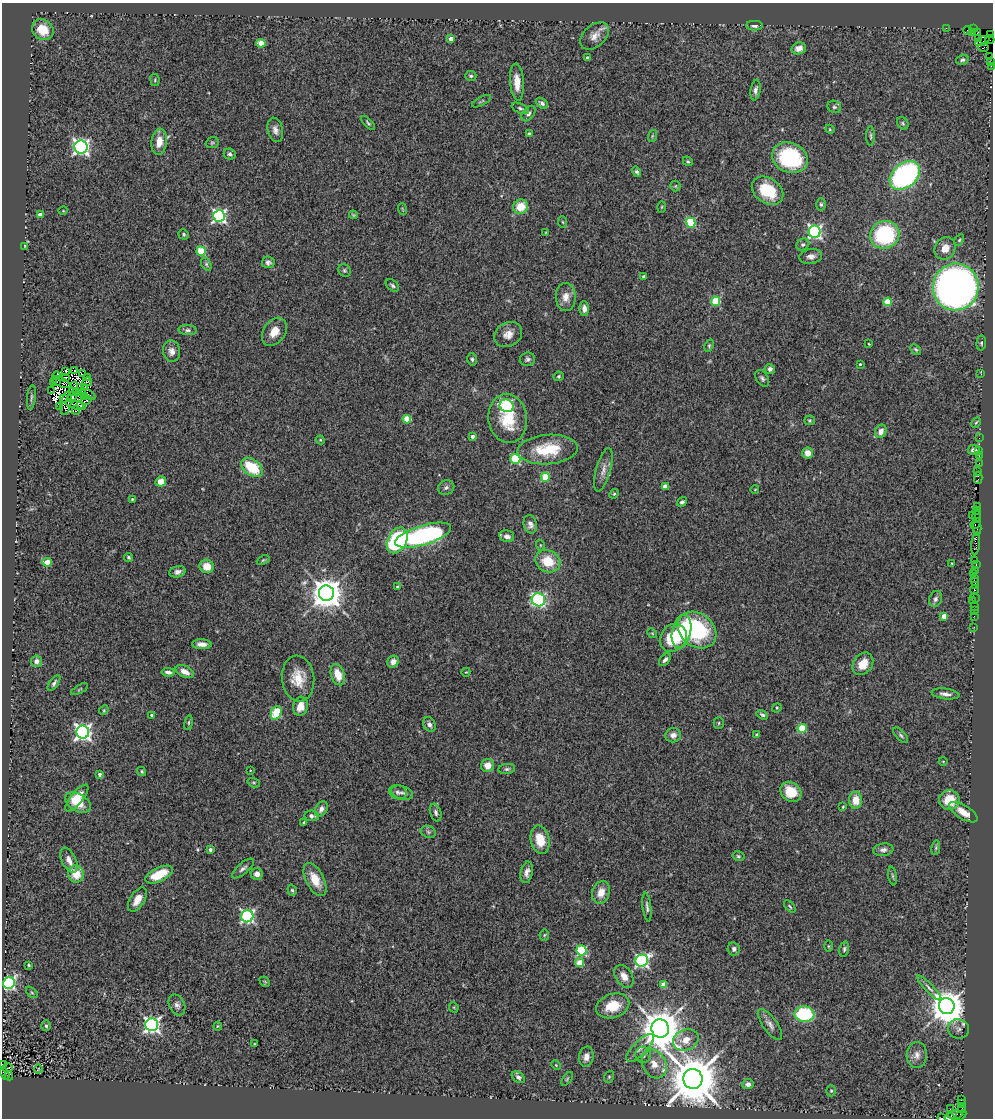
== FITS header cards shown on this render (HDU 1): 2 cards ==
NAXIS1  =                  991
NAXIS2  =                 1116

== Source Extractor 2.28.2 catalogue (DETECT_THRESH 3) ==
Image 991 x 1116 px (HDU 1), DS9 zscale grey, 1 PNG px = 1 image px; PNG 995 x 1120 px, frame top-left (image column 1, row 1116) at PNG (2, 3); each listed source drawn as its Kron ellipse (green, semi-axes under 4 px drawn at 4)
Background 1.18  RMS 0.11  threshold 0.338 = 3 sigma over >= 5 px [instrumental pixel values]
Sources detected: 319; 11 with non-positive FLUX_AUTO (blend fragments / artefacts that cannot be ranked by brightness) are neither listed nor drawn; the other 308 listed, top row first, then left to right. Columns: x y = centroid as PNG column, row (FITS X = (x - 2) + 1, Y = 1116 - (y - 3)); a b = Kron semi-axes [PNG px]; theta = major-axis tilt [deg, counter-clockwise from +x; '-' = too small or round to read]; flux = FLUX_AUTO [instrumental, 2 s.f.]
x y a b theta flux
754 26 8 5 -1 25
946 28 3 2 - 11
973 28 3 3 - 69
43 30 11 10 - 160
968 31 5 2 - 7.7
972 33 3 2 - 61
977 33 3 2 - 36
991 34 3 2 - 36
594 36 16 11 43 72
978 38 3 2 - 7.3
451 39 4 4 - 55
990 40 4 3 - 86
982 41 8 3 24 140
261 43 4 4 - 130
983 47 5 3 - 56
799 48 7 6 - 46
990 56 2 2 - 34
587 58 3 3 - 22
962 60 6 5 - 15
991 62 3 2 - 29
991 66 2 2 - 26
471 76 5 5 - 13
155 80 6 4 -81 10
517 82 18 7 -86 110
755 90 10 5 81 30
481 101 10 3 28 11
542 103 7 4 -37 21
834 107 7 6 - 17
520 108 9 4 -25 18
528 114 8 5 52 25
368 123 9 4 -45 13
903 123 6 5 - 13
830 129 5 4 - 8.8
275 130 12 7 -77 41
529 134 4 3 - 28
652 136 6 3 71 9.2
871 136 10 3 -90 13
159 142 13 7 83 98
212 143 7 5 22 13
81 147 6 6 - 2500
230 154 6 5 - 21
790 158 18 15 -23 750
688 161 5 4 - 11
637 172 5 4 - 17
905 175 17 11 40 1600
675 186 5 5 - 11
768 191 17 12 -35 300
821 204 6 5 - 13
521 207 8 7 - 150
662 207 6 4 88 8
402 209 6 3 -71 7
63 211 5 3 - 5.3
40 215 4 4 - 49
353 215 4 3 - 8.2
219 216 6 6 - 1700
563 222 6 4 -87 9.2
691 223 5 4 - 460
546 232 3 2 - 5
815 232 6 6 - 1900
183 234 5 4 - 13
885 235 15 14 - 780
959 240 6 4 60 10
803 245 7 5 34 16
25 246 4 2 - 6
945 248 12 10 60 84
201 251 4 4 - 340
811 256 11 7 9 40
268 262 6 6 - 22
206 264 7 4 -61 13
344 270 6 6 - 13
644 277 4 3 - 23
392 285 8 5 -40 18
956 287 23 23 - 5100
566 297 14 10 -89 71
715 301 4 4 - 380
888 302 4 4 - 250
584 308 7 5 -90 44
188 330 9 5 -4 19
274 332 15 11 55 93
508 334 14 12 29 74
981 343 7 5 88 15
869 344 3 2 - 5.5
709 346 6 4 65 11
916 349 6 4 -44 11
172 351 11 8 -80 49
472 359 6 5 - 16
527 359 8 7 - 22
860 364 4 4 - 8.6
770 369 5 5 - 29
65 371 3 3 - 1100
74 371 4 2 - 1.9
83 374 4 3 - 21
981 374 3 2 - 19
56 376 4 2 - 59
559 376 5 4 - 12
65 378 3 2 - 9.1
87 378 3 2 - 10
762 378 9 6 -59 20
56 381 3 2 - 19
53 382 3 2 - 70
61 382 10 4 -27 2.9
87 382 5 3 - 6.8
74 386 4 2 - 6.1
84 388 4 2 - 9.6
81 390 6 3 -73 6.7
51 391 2 2 - 260
72 391 3 2 - 5.5
77 393 3 2 - 12
88 394 8 2 -30 25
84 396 3 2 - 22
31 397 12 3 84 15
72 397 5 3 - 4.7
63 398 3 2 - 5.2
86 401 6 2 31 4
66 403 12 5 78 31
76 405 10 2 -12 8.4
81 406 4 2 - 17
507 406 7 6 - 1100
60 407 4 2 - 19
76 410 4 2 - 12
508 418 25 19 -82 300
407 419 4 4 - 210
810 420 5 5 - 11
976 423 5 3 - 9
881 431 7 5 63 51
472 436 3 3 - 23
979 438 2 2 - 36
320 440 4 4 - 8.3
548 449 30 14 4 320
974 450 6 5 - 36
979 450 2 2 - 55
808 453 5 5 - 60
979 456 2 2 - 52
515 459 5 5 - 500
979 463 2 2 - 87
252 467 12 7 -37 280
603 470 22 7 75 64
978 472 3 2 - 100
545 477 4 4 - 310
978 478 6 2 90 96
161 482 5 5 - 61
665 486 4 4 - 69
446 488 8 7 - 26
755 489 4 3 - 4.6
614 494 5 4 - 10
132 499 3 3 - 8.7
682 502 5 4 - 17
977 506 2 2 - 33
977 510 3 2 - 70
972 516 2 2 - 29
977 517 6 3 89 180
530 524 9 6 -77 40
976 524 6 3 50 220
977 528 7 2 -89 170
423 535 29 9 17 1600
507 536 7 6 - 40
397 540 14 9 62 1000
976 544 11 3 85 370
540 545 5 3 - 8.9
129 557 4 3 - 11
263 560 7 4 26 10
548 561 13 10 -28 200
975 561 4 3 - 130
47 562 5 4 - 140
952 563 3 3 - 5.8
976 564 3 2 - 140
207 566 7 6 - 120
975 570 2 2 - 59
177 572 8 5 16 28
974 574 2 2 - 110
975 578 3 2 - 140
975 582 4 3 - 140
975 586 3 2 - 150
397 587 4 4 - 9.9
974 590 5 3 - 110
326 593 7 7 - 14000
975 597 5 3 - 63
935 599 8 6 67 27
538 600 7 6 - 950
973 601 2 2 - 75
974 606 2 2 - 41
974 610 3 2 - 32
944 616 4 4 - 100
974 616 2 2 - 68
974 627 2 2 - 30
697 630 21 16 -38 740
682 631 17 9 78 290
652 633 5 4 - 8.5
673 638 15 12 52 270
202 644 10 5 -3 42
665 660 7 4 49 27
36 661 6 5 - 38
393 662 6 5 - 43
863 664 12 9 54 110
168 672 7 4 -8 23
185 672 10 5 -27 56
466 672 4 3 - 6.9
338 675 11 6 -72 120
298 679 23 16 -84 170
54 683 9 4 56 19
80 689 9 3 29 8.5
945 694 14 5 -7 39
300 706 10 7 76 84
777 708 5 4 - 8.7
104 710 5 4 - 8.4
276 713 7 5 68 440
152 715 4 3 - 29
762 715 6 4 -31 15
189 723 7 4 81 10
719 723 5 5 - 11
429 724 8 6 -63 30
802 728 4 4 - 320
83 732 6 6 - 2800
673 735 8 7 - 45
757 735 3 3 - 21
901 735 9 4 -49 17
943 761 4 3 - 5.6
488 765 6 6 - 82
507 769 8 5 7 19
250 770 2 2 - 5.6
142 772 5 4 - 11
100 774 3 3 - 24
254 783 6 4 -17 11
398 792 9 7 -17 26
791 792 11 9 -39 180
402 793 11 6 -16 28
77 798 16 6 51 130
856 800 8 6 -87 120
949 800 10 10 - 170
78 803 14 8 -30 190
843 807 4 3 - 7.7
321 809 8 6 59 38
436 812 9 5 -74 24
963 812 16 7 -32 84
312 816 7 5 -8 28
304 823 3 3 - 20
428 832 8 6 -23 22
540 840 14 9 -78 160
936 848 7 4 82 12
210 850 4 3 - 23
883 850 10 6 8 32
738 856 6 4 -14 13
69 860 13 7 -64 60
243 868 13 5 41 28
527 872 11 6 78 39
76 874 8 8 - 150
257 874 6 6 - 40
159 875 15 7 25 170
893 876 9 4 -79 15
315 880 18 9 -63 150
292 890 6 4 -72 12
601 892 12 8 72 86
137 900 13 7 59 81
790 906 7 4 -47 12
647 907 14 4 -83 22
247 916 6 6 - 1400
544 935 5 5 - 9.6
828 946 5 3 - 8
734 949 6 6 - 24
844 949 8 4 76 15
581 950 5 5 - 580
642 960 6 6 - 1600
579 963 4 4 - 170
29 965 3 2 - 8.5
624 976 12 8 -57 67
265 982 6 4 -44 10
9 983 6 5 - 1400
663 985 4 4 - 85
929 988 17 4 -46 31
32 992 7 4 -44 11
177 1005 11 7 -64 33
613 1006 17 12 19 180
947 1006 8 7 - 19000
454 1007 5 4 - 8.9
804 1014 10 7 -4 550
770 1024 18 7 -54 44
152 1025 6 6 - 2700
46 1026 5 4 - 15
218 1026 4 4 - 7.9
660 1029 9 8 - 27000
958 1029 11 9 -17 36
686 1040 13 10 22 97
254 1044 3 2 - 4.4
640 1048 18 6 46 56
643 1055 8 7 - 34
917 1055 13 10 87 56
586 1057 10 7 79 48
2 1064 3 2 - 160
654 1064 15 11 -61 110
556 1065 5 3 - 7.7
7 1068 5 2 - 6.1
38 1069 4 3 - 5.2
4 1073 7 3 -58 390
9 1076 5 3 - 420
518 1077 7 5 -33 22
609 1077 6 4 69 11
567 1079 8 4 55 12
693 1079 10 9 - 50000
748 1084 6 5 - 34
831 1091 5 5 - 12
962 1100 3 3 - 240
961 1103 3 3 - 52
950 1109 2 2 - 5.1
962 1109 4 2 - 58
955 1115 7 3 5 120
960 1116 7 3 34 200
950 1117 5 2 - 490
941 1118 4 2 - 42
At the frame edge (FLAGS 8, measured only in part): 9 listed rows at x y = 991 34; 990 40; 991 62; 991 66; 2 1064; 4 1073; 960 1116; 950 1117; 941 1118
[11 non-positive-flux detections neither listed nor drawn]